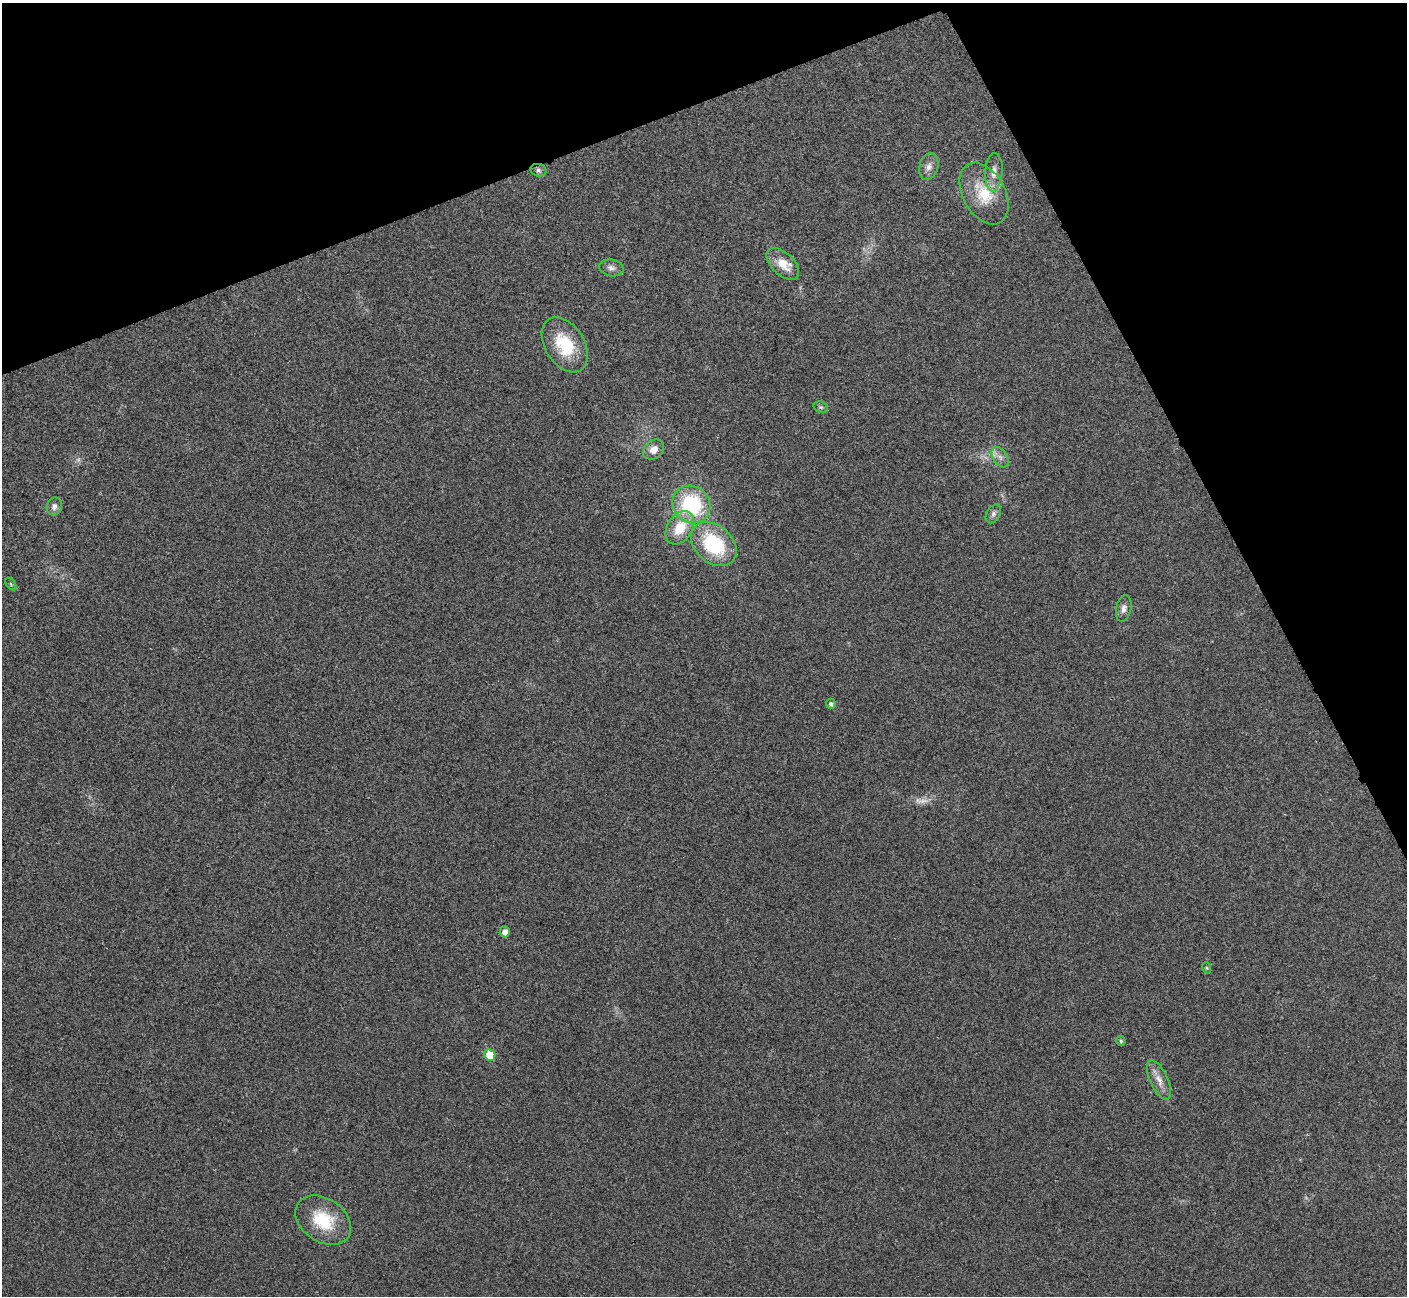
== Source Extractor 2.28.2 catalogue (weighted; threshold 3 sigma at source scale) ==
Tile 3 of 4 x 4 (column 3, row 1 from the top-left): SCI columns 2816-4220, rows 4038-5331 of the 5633 x 5621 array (HDU 1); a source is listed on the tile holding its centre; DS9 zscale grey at full resolution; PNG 1409 x 1298 px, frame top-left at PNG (2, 3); each listed source drawn as its Kron ellipse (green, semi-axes under 4 px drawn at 4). Shown black and unused: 21% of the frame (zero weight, under 3 of 4 exposures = <1% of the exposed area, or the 3 px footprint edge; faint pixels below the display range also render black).
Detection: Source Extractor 2.28.2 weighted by HDU 2 'WHT'; one run over the whole footprint, this tile lists its part. Background 0.0382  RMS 0.006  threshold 0.0272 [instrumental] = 3 sigma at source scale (4.5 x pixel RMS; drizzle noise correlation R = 1.50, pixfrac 1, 0.05/0.05 arcsec/px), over >= 5 px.
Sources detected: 26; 2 too faint to see at this stretch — neither listed nor drawn; the other 24 listed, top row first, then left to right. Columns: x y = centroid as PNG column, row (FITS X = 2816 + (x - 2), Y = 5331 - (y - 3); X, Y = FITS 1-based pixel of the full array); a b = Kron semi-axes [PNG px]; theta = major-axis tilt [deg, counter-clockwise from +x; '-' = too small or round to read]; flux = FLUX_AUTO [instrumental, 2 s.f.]
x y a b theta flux
929 167 14 9 73 3.8
538 170 8 6 -15 1.7
994 172 19 8 86 5.5
984 194 33 21 -61 21
783 264 20 11 -43 11
611 268 12 8 -10 3
565 345 30 19 -58 27
821 407 7 5 -20 1.1
654 449 11 9 38 5.7
1000 457 11 7 -55 3.3
691 504 20 18 -42 49
54 507 9 7 77 2.8
993 514 10 6 60 2.2
680 528 18 12 56 16
714 544 25 18 -42 43
11 584 7 4 -54 0.8
1124 608 13 7 78 3.2
831 704 5 5 - 1.8
505 932 5 5 - 4.2
1207 968 6 3 -71 0.69
1121 1041 5 4 - 1.1
490 1055 6 5 - 12
1159 1080 21 9 -66 6.1
323 1220 30 21 -35 26